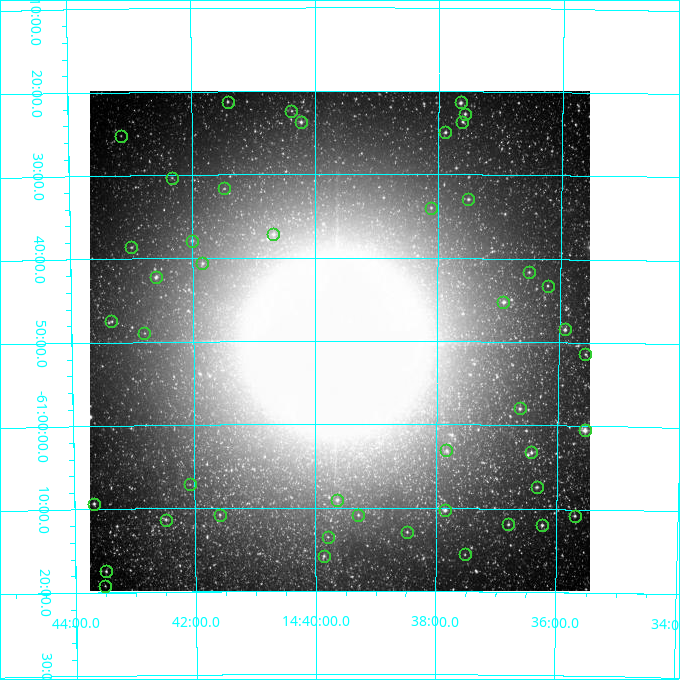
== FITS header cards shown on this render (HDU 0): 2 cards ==
NAXIS1  =                  500
NAXIS2  =                  500

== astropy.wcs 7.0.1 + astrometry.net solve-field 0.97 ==
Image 500 x 500 px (HDU 0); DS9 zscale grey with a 90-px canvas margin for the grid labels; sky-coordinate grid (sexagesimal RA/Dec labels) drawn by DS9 from the SOLVED WCS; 45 Tycho-2 reference stars matched to detected sources circled (green)
Header WCS: none
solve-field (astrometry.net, Tycho-2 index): SOLVED blind (the file carries no WCS)
Solved WCS: RA---TAN-SIP/DEC--TAN-SIP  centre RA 14:39:36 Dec -60:50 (219.90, -60.83 deg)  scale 7.2 arcsec/px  FOV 60.0' x 60.0'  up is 0 deg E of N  parity normal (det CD < 0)
(file carries no celestial WCS; the grid is the blind solution)
Tycho-2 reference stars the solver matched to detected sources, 45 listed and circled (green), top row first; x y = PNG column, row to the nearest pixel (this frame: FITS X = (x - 90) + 1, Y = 500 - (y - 92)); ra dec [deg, ICRS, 3 dp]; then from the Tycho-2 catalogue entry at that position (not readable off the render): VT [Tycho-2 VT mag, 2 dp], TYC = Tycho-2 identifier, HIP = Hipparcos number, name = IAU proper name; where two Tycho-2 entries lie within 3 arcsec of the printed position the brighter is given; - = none
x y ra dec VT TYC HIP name
228 103 220.353 -60.354 10.85 9007-3241-1 - -
461 103 219.411 -60.356 9.54 9007-4437-1 - -
291 112 220.095 -60.373 11.42 9007-4195-1 - -
465 115 219.391 -60.379 9.73 9007-3655-1 - -
301 123 220.058 -60.395 9.68 9007-2885-1 - -
462 123 219.403 -60.394 10.48 9007-3199-1 - -
445 133 219.472 -60.416 10.39 9007-3055-1 - -
121 137 220.787 -60.420 11.84 9007-3469-1 - -
172 179 220.581 -60.505 11.47 9007-4205-1 - -
224 189 220.369 -60.528 11.85 9007-5651-1 - -
468 200 219.377 -60.549 9.60 9007-4107-1 - -
431 209 219.529 -60.566 10.77 9007-5627-1 - -
273 235 220.170 -60.620 9.83 9007-5753-1 - -
192 242 220.502 -60.632 10.31 9007-5825-1 - -
131 248 220.750 -60.644 11.18 9007-3401-1 - -
202 264 220.460 -60.677 9.74 9007-5838-1 - -
529 273 219.126 -60.694 10.51 9007-2473-1 - -
156 278 220.651 -60.703 8.91 9007-5839-1 - -
548 287 219.050 -60.720 10.66 9007-1719-1 - -
503 303 219.230 -60.754 8.70 9007-5833-1 - -
111 322 220.835 -60.791 11.19 9007-3397-1 - -
565 330 218.977 -60.808 9.16 9007-2921-1 - -
144 334 220.701 -60.816 11.45 9007-5681-1 - -
585 355 218.891 -60.857 10.51 9007-3503-1 - -
520 409 219.158 -60.967 9.57 9007-5841-1 - -
585 431 218.889 -61.008 7.60 9007-747-1 - -
446 451 219.459 -61.052 10.16 9007-5623-1 - -
531 453 219.109 -61.054 9.26 9007-2351-1 - -
190 485 220.521 -61.119 12.32 9007-5508-1 - -
537 488 219.085 -61.123 9.77 9007-375-1 - -
337 501 219.910 -61.151 9.59 9007-5843-1 - -
94 505 220.919 -61.155 9.78 9007-1679-1 - -
445 511 219.464 -61.172 9.78 9007-5654-1 - -
220 516 220.398 -61.180 10.52 9007-5391-1 - -
358 516 219.823 -61.182 10.57 9007-5844-1 - -
575 517 218.925 -61.180 9.79 9007-1205-1 - -
166 521 220.622 -61.189 10.59 9007-1945-1 - -
508 525 219.200 -61.198 10.85 9007-1161-1 - -
542 526 219.059 -61.199 9.51 9007-1301-1 - -
407 533 219.621 -61.215 10.57 9007-5820-1 - -
328 538 219.949 -61.225 11.53 9007-5524-1 - -
465 555 219.380 -61.260 11.03 9007-4146-1 - -
324 557 219.966 -61.263 10.97 9007-4168-1 - -
106 572 220.874 -61.291 11.05 9007-3654-1 - -
105 587 220.878 -61.320 12.15 9007-4108-1 - -